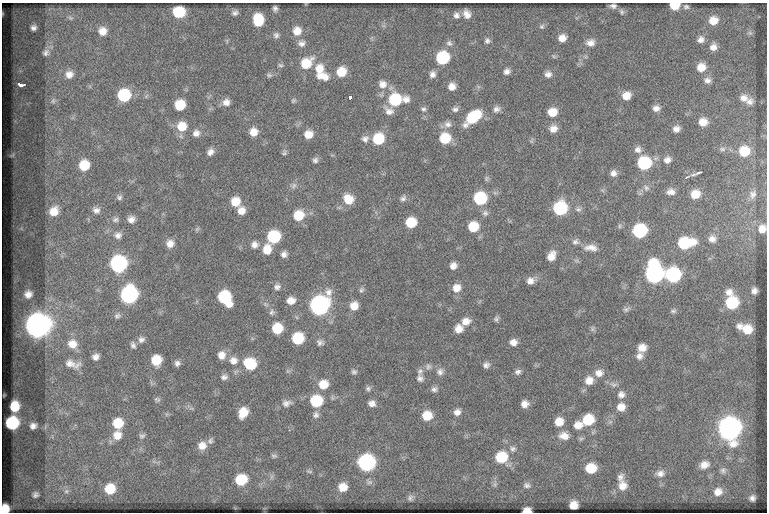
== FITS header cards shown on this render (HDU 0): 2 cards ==
NAXIS1  =                  765
NAXIS2  =                  510

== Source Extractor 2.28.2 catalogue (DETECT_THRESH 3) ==
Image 765 x 510 px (HDU 0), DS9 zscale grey, 1 PNG px = 1 image px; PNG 769 x 514 px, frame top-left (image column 1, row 510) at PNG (2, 3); no overlay
Background 45.5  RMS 5.8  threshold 17.5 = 3 sigma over >= 5 px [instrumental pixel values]
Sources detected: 225; all 225 listed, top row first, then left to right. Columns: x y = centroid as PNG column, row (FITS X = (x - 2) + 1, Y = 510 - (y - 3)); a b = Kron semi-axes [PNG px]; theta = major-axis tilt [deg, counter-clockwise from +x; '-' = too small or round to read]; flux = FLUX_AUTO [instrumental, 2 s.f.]
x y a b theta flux
674 5 7 5 -1 10000
613 6 7 5 0 1100
686 7 7 5 -16 830
275 8 5 4 - 930
179 12 9 8 - 18000
622 12 7 5 -70 750
235 13 7 6 - 1200
467 14 8 6 -68 2400
456 15 8 8 - 1600
70 18 8 5 -20 810
258 20 10 8 -88 13000
713 21 10 9 - 4700
542 27 8 6 35 850
33 28 5 5 - 1300
102 31 9 9 - 3300
297 31 10 9 - 4200
750 33 7 4 -18 680
276 35 8 7 - 1100
562 38 8 7 - 3100
701 39 9 7 49 2000
487 41 7 7 - 1100
301 43 9 8 - 1800
449 43 9 8 - 1300
590 43 12 9 13 2700
713 47 9 8 - 2500
46 52 11 9 49 1800
554 57 6 4 -20 530
442 58 9 9 - 27000
306 63 12 10 39 9600
280 65 7 5 -16 720
701 67 10 9 - 4800
319 69 12 11 - 5300
507 71 7 7 - 1600
341 72 9 9 - 7300
69 74 11 11 - 3300
432 74 8 7 - 1800
548 74 9 8 - 1800
269 75 8 5 -1 840
322 76 17 9 -13 4300
707 80 9 8 - 1800
382 84 11 11 - 3100
21 85 6 3 -7 1400
452 86 8 7 - 2900
124 95 9 9 - 23000
626 96 9 8 - 4300
350 97 4 3 - 1600
743 98 11 9 -6 2600
395 100 10 10 - 22000
406 100 9 8 - 2300
53 101 8 6 -90 1100
293 101 7 4 30 600
226 102 9 8 - 2400
749 102 10 8 14 1900
180 105 8 8 - 10000
656 108 8 7 - 2100
423 109 7 6 - 1000
455 109 9 7 21 1300
496 109 9 8 - 1600
389 111 13 10 -26 2700
552 112 9 8 - 5700
473 117 17 9 39 19000
703 122 9 8 - 4100
448 124 11 9 14 2100
182 126 11 11 - 6900
553 129 9 8 - 2900
676 129 8 7 - 2000
253 132 8 8 - 3900
196 133 9 9 - 2200
308 134 8 8 - 4200
445 138 10 10 - 12000
365 139 10 8 34 1700
378 139 10 9 - 15000
722 149 8 6 -15 1100
638 150 10 9 - 2200
744 151 10 10 - 9100
210 152 8 6 49 1900
284 153 8 5 71 790
315 160 7 7 - 1200
667 160 10 9 - 2300
644 163 9 9 - 30000
84 165 10 9 - 9700
613 173 8 7 - 1900
699 173 11 4 21 980
687 177 8 4 27 980
294 185 9 7 58 1300
646 188 8 7 - 1300
671 192 11 8 0 2300
695 194 9 8 - 5800
753 194 11 8 73 1700
119 197 7 7 - 1000
403 198 8 6 34 1200
480 198 9 9 - 26000
348 199 12 11 - 5800
235 202 9 9 - 6200
560 208 9 9 - 34000
578 209 9 6 -9 1100
96 210 9 8 - 1900
54 211 13 11 46 5600
241 211 9 9 - 3300
485 213 8 8 - 1300
298 215 10 9 - 8900
131 219 8 7 - 2200
115 220 8 7 - 1100
411 223 8 8 - 11000
473 227 9 9 - 10000
197 229 6 5 - 590
762 229 9 8 - 2900
639 231 9 9 - 37000
118 235 9 9 - 2000
274 237 9 9 - 24000
712 239 9 8 - 2400
575 242 10 8 -1 1500
170 243 9 8 - 2900
685 243 15 9 10 21000
254 245 9 9 - 2100
591 248 17 8 -4 3400
267 249 11 8 78 5100
284 254 6 6 - 1700
551 256 10 8 63 3800
118 264 10 9 - 82000
453 266 8 7 - 2300
654 273 13 10 -89 130000
673 275 10 9 - 47000
530 281 9 9 - 2300
277 287 8 7 - 1400
456 288 10 9 - 3800
361 290 7 6 - 840
754 291 6 5 - 1800
729 292 11 10 - 2900
28 294 7 6 - 2200
129 295 10 9 - 95000
225 297 12 9 -56 27000
291 301 9 8 - 3100
732 303 10 9 - 22000
319 305 11 10 - 160000
354 306 9 8 - 3900
626 309 9 7 42 1100
673 311 8 5 19 830
272 312 8 7 - 1000
117 316 9 7 21 1200
496 319 8 6 -89 850
466 321 11 9 14 3400
37 326 11 10 - 470000
739 326 9 8 - 2000
277 328 8 8 - 10000
459 329 9 8 - 3700
592 329 7 4 90 790
747 329 9 8 - 6500
298 338 9 8 - 17000
141 340 8 8 - 1500
320 342 9 8 - 1400
513 342 8 7 - 2500
72 344 13 12 - 4900
133 345 8 5 -64 1100
642 348 10 8 38 3500
221 355 10 9 - 3200
639 356 10 9 - 2000
95 357 7 6 - 1900
156 360 8 8 - 8200
233 361 11 11 - 3100
177 363 7 6 - 1300
72 364 23 10 -12 4300
250 364 11 10 - 16000
486 365 8 7 - 1400
428 367 8 8 - 1300
420 371 9 8 - 1400
354 372 8 6 -13 1000
440 372 10 9 - 1900
518 372 8 6 17 1200
599 373 11 9 11 3000
224 377 9 7 12 1500
420 378 10 8 -75 1700
589 380 10 9 - 3800
323 384 10 10 - 6100
614 385 10 6 0 1300
368 388 7 7 - 1000
434 389 8 8 - 1300
621 394 9 9 - 2100
157 399 8 6 -15 780
316 401 10 9 - 19000
286 403 13 9 11 2200
372 403 9 7 -21 2100
524 404 8 7 - 2600
14 406 8 7 - 7800
621 407 10 9 - 3800
243 412 10 8 66 6600
457 412 9 8 - 2100
316 415 10 8 -87 1600
427 416 10 9 - 7100
588 420 11 9 36 12000
559 422 9 9 - 5000
12 423 9 8 - 27000
118 423 9 9 - 8600
578 425 10 9 - 3700
33 426 6 5 - 1600
729 428 11 11 - 330000
117 435 11 10 - 4100
142 436 8 5 13 880
564 436 13 9 -8 3500
210 441 10 7 66 1200
202 446 10 10 - 3700
513 449 8 8 - 1400
274 456 8 5 -3 750
501 457 10 10 - 14000
366 463 10 9 - 80000
704 465 12 9 20 3200
591 468 9 8 - 9700
723 470 8 7 - 1300
309 471 9 3 -9 630
660 473 12 9 8 2300
620 477 11 8 56 1900
241 480 10 9 - 13000
495 484 7 4 72 750
527 485 10 7 -13 1300
622 486 12 10 -87 3900
343 487 9 9 - 4800
110 489 9 9 - 9300
66 491 7 5 45 960
718 492 11 10 - 3300
35 495 5 4 - 1000
410 498 8 6 58 1000
752 498 5 5 - 1300
573 505 7 7 - 3800
5 509 7 6 - 7200
527 511 7 5 5 3300
At the frame edge (FLAGS 8, measured only in part): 4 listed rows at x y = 674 5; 762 229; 5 509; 527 511